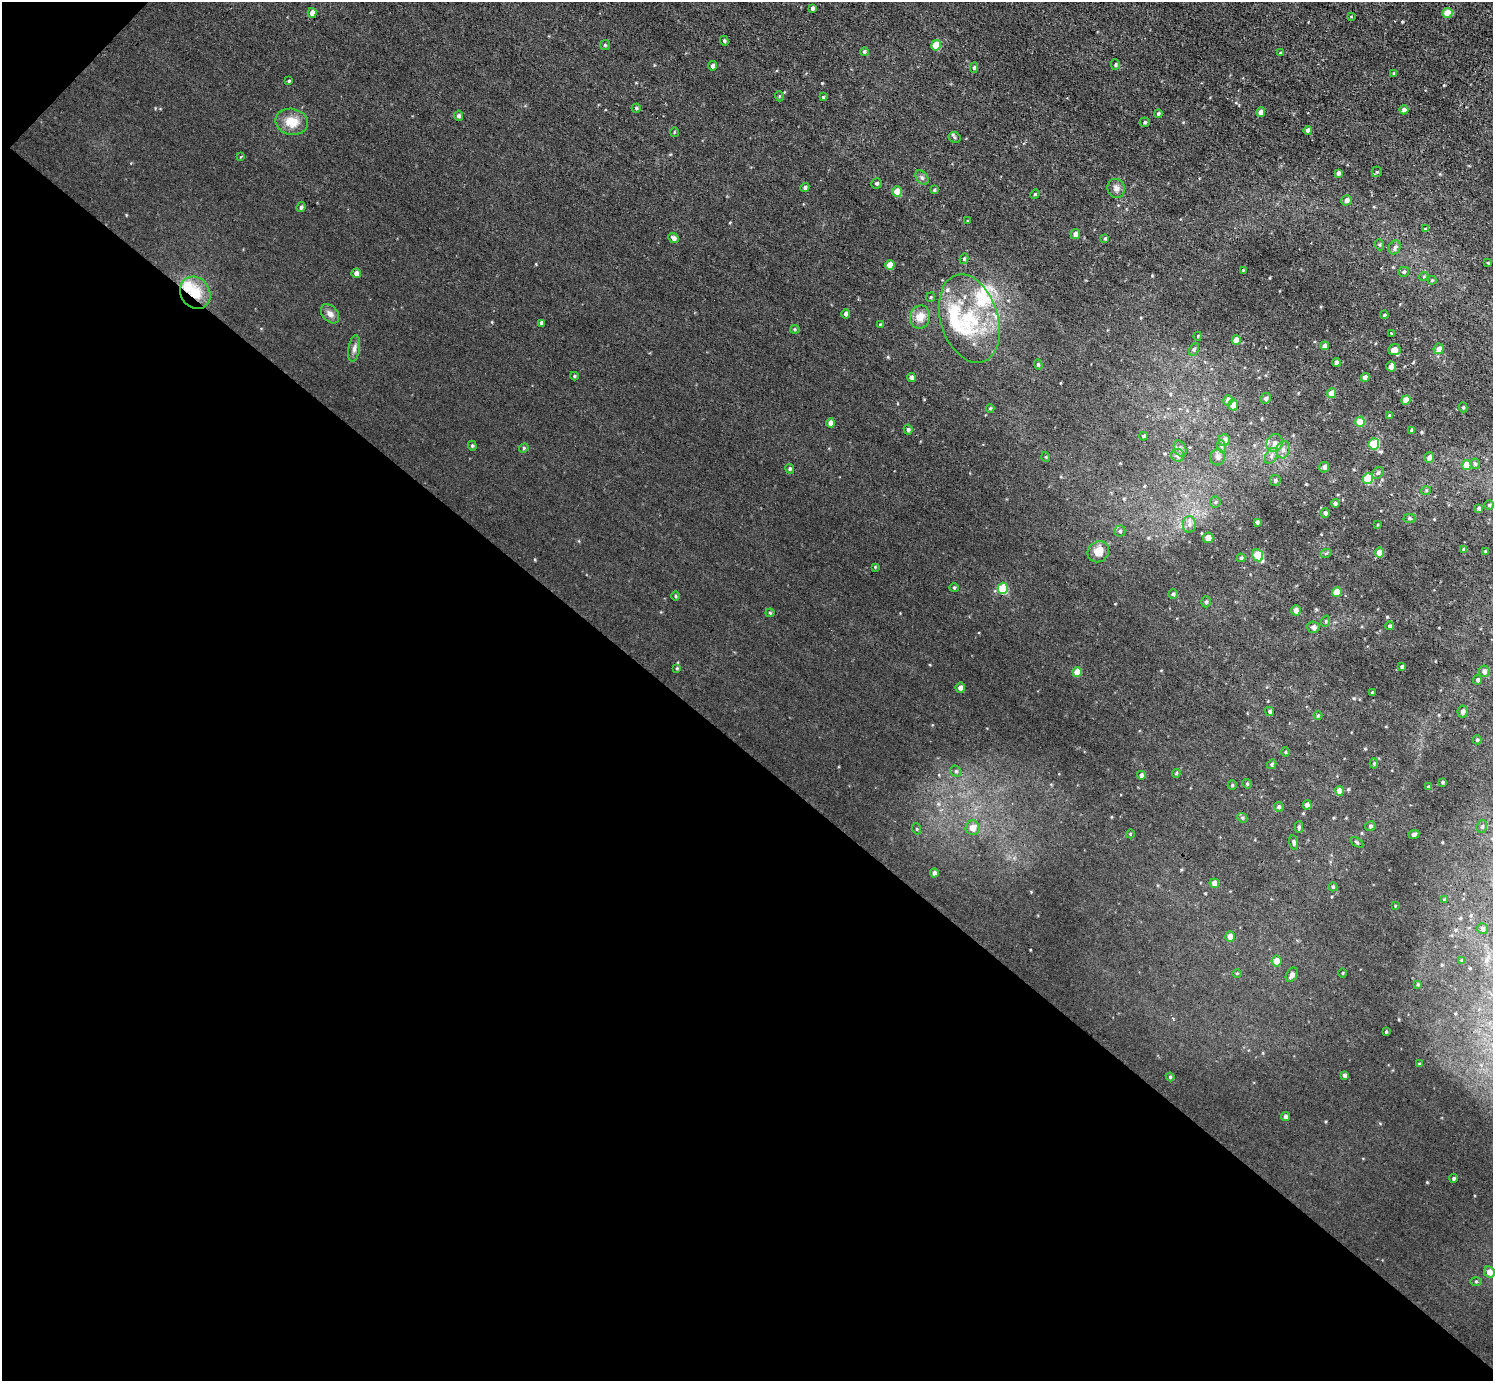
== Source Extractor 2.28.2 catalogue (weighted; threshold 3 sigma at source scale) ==
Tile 9 of 4 x 4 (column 1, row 3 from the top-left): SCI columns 2-1492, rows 1535-2913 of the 5968 x 5970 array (HDU 1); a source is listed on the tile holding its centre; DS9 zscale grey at full resolution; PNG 1495 x 1383 px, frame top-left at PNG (2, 2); each listed source drawn as its Kron ellipse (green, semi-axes under 4 px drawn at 4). Shown black and unused: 46% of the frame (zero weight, under 3 of 4 exposures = <1% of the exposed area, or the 3 px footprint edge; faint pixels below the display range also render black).
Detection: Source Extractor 2.28.2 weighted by HDU 2 'WHT'; one run over the whole footprint, this tile lists its part. Background 0.00451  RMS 0.0066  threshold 0.0299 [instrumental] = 3 sigma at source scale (4.5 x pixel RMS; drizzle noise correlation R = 1.50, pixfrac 1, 0.05/0.05 arcsec/px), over >= 5 px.
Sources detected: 203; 7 inside a brighter listed object's ellipse — not listed separately; the other 196 listed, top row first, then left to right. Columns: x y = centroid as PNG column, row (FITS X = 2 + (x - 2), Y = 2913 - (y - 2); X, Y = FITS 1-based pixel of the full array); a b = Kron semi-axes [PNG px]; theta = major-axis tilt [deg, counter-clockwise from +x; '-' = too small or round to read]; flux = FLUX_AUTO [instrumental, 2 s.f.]
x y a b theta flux
812 8 4 3 - 1.5
312 13 5 4 - 3.4
1447 13 5 5 - 17
1351 17 3 2 - 0.42
724 41 5 4 - 0.92
605 45 5 5 - 0.87
936 45 5 5 - 16
864 52 4 4 - 1.1
1280 53 4 3 - 0.76
1115 65 5 4 - 0.88
713 66 5 4 - 1.9
974 68 5 4 - 1.1
1394 73 4 3 - 1.1
289 81 3 3 - 0.74
779 96 5 3 - 0.6
823 97 4 3 - 0.6
636 108 4 4 - 0.87
1404 110 4 4 - 2.4
1261 112 5 4 - 5.1
1158 113 4 4 - 0.97
459 116 5 4 - 1.5
292 122 16 13 -12 11
1145 122 5 4 - 0.97
1308 130 4 4 - 2.1
674 132 5 3 - 0.58
955 137 6 5 - 1.1
241 157 3 2 - 0.62
1377 172 5 5 - 0.99
1338 173 4 4 - 1.9
922 178 8 5 -53 1.6
877 183 5 5 - 1.1
805 187 5 4 - 1.2
1116 188 9 8 - 3.2
934 190 3 3 - 0.84
897 191 5 5 - 8.8
1035 194 5 4 - 0.69
1347 200 5 5 - 3
301 207 5 4 - 1.4
967 221 4 2 - 0.44
1425 229 4 4 - 0.85
1075 234 5 5 - 3.2
674 238 6 4 -41 2
1105 238 4 3 - 0.64
1380 245 5 3 - 0.84
1395 247 7 5 61 1.7
964 259 5 4 - 0.91
1488 263 4 3 - 0.6
890 265 5 4 - 8
1243 270 3 3 - 0.64
1404 272 5 5 - 0.99
356 273 5 4 - 2.7
1424 276 5 3 - 0.73
1432 280 4 4 - 0.69
195 293 17 14 -56 15
931 297 5 4 - 0.74
330 314 11 7 -49 3.4
846 314 4 4 - 1.9
1384 315 4 4 - 0.64
920 317 11 10 - 7.4
969 319 45 28 -73 51
541 323 4 3 - 1.6
880 325 3 3 - 0.62
795 329 4 4 - 0.7
1391 333 4 3 - 0.5
1198 336 4 3 - 0.57
1236 340 5 4 - 6.1
1325 346 4 4 - 2.3
354 349 13 5 80 2.7
1194 349 7 4 63 1.1
1439 349 5 5 - 3.9
1394 350 6 5 - 4.8
1336 362 4 3 - 2.4
1038 365 5 4 - 0.8
1391 367 5 4 - 3.5
574 376 4 4 - 0.73
912 377 4 4 - 2.7
1365 377 4 4 - 3.6
1332 393 5 4 - 7.6
1266 398 5 5 - 1.8
1228 400 5 4 - 3.9
1406 400 5 4 - 7
1233 405 5 5 - 4.6
1463 407 5 4 - 1
990 408 4 3 - 0.78
1389 416 4 3 - 1.4
1360 422 5 5 - 14
831 423 5 4 - 4.9
908 430 5 4 - 1.3
1412 430 4 3 - 1.2
1143 436 4 3 - 1
1224 440 6 5 - 4.6
1274 443 9 8 - 3.6
1374 444 5 5 - 35
472 446 5 4 - 0.85
1221 446 6 4 -72 1
524 448 5 4 - 0.93
1180 449 9 5 -65 1.8
1283 450 9 6 76 2.7
1178 455 6 6 - 2.5
1271 456 8 5 62 2.1
1046 457 5 3 - 0.6
1218 457 8 7 - 2.3
1429 457 5 5 - 2.4
1475 464 5 4 - 1.2
1467 465 5 5 - 10
1324 467 5 5 - 1.9
790 469 5 4 - 1
1378 473 6 5 - 1.5
1368 479 5 5 - 27
1275 480 5 5 - 1.6
1426 491 5 3 - 0.7
1215 502 5 5 - 1.1
1335 503 4 4 - 1.4
1489 505 4 4 - 0.86
1479 508 3 3 - 0.95
1325 513 5 4 - 1.8
1409 518 6 4 -1 0.93
1257 522 4 3 - 1.3
1189 524 8 6 89 2.6
1377 525 4 2 - 0.5
1120 531 5 5 - 1.2
1208 538 5 5 - 5.3
1464 550 4 4 - 1.2
1485 551 3 3 - 0.65
1098 552 11 10 - 7.9
1326 553 6 4 19 0.84
1379 553 5 4 - 8.7
1258 555 6 5 - 28
1241 558 4 4 - 0.95
875 567 4 3 - 0.52
954 588 4 4 - 0.75
1003 588 5 5 - 26
1337 592 5 5 - 11
1173 594 5 4 - 1.1
675 596 5 3 - 0.71
1206 602 5 4 - 1.2
1296 610 5 5 - 3.2
770 613 4 4 - 0.72
1326 621 6 3 72 0.8
1390 626 4 4 - 1.1
1313 627 6 5 - 2.4
1402 667 4 3 - 1.6
677 668 4 4 - 0.69
1484 671 5 5 - 2.5
1077 672 5 4 - 9.7
1478 680 4 4 - 1.7
960 688 5 4 - 2.6
1372 692 3 2 - 0.6
1270 711 5 4 - 1.4
1463 711 6 5 - 2.2
1318 716 4 4 - 0.66
1477 740 4 4 - 1.1
1285 752 4 4 - 0.76
1374 763 5 4 - 0.86
1272 764 5 4 - 0.9
956 771 6 5 - 1.2
1176 773 4 4 - 0.73
1141 775 4 4 - 2
1442 782 4 3 - 0.84
1247 784 5 4 - 0.85
1232 785 4 4 - 0.8
1429 787 4 4 - 1.4
1340 791 5 4 - 6.4
1307 805 4 4 - 3.2
1279 807 5 4 - 1.2
1242 818 5 4 - 0.91
1370 826 5 5 - 1.2
1482 826 6 5 - 1.4
1299 827 6 4 -89 1.1
972 828 7 7 - 6.1
917 829 5 3 - 0.63
1130 834 4 3 - 0.5
1414 834 5 3 - 2
1294 842 7 4 -80 1.6
1357 842 7 4 -34 0.95
934 873 4 4 - 2.2
1214 883 5 4 - 3.9
1333 887 4 4 - 0.87
1444 900 4 4 - 0.95
1395 906 4 2 - 0.46
1482 929 5 5 - 2
1230 937 5 5 - 4.8
1462 960 4 3 - 1
1276 961 5 5 - 6.6
1237 973 5 3 - 0.63
1343 973 5 3 - 0.55
1292 975 8 5 60 2.7
1418 984 4 3 - 0.66
1386 1032 4 3 - 0.65
1419 1064 4 3 - 0.63
1344 1075 4 3 - 1.5
1170 1077 4 4 - 0.67
1285 1117 5 4 - 1.7
1454 1178 4 4 - 1.1
1489 1272 6 5 - 4.5
1476 1281 6 4 0 0.76
Overlapping masked pixels (flux is a lower limit): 1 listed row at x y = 195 293